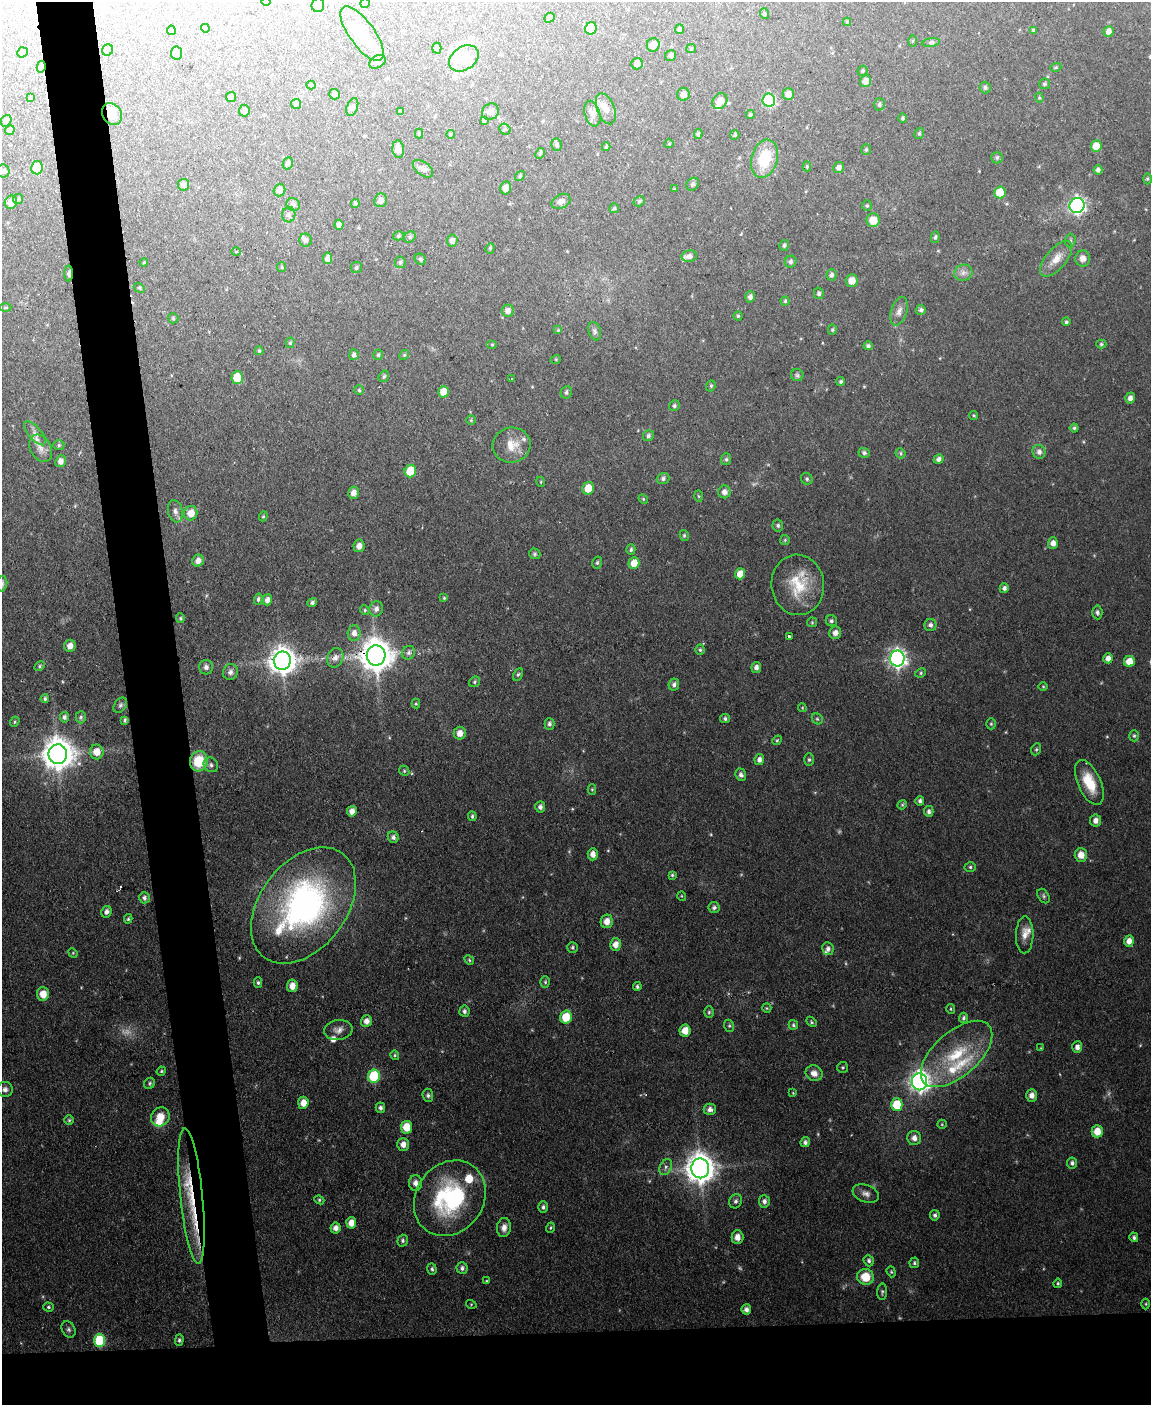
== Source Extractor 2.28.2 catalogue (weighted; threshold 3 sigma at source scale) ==
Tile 11 of 4 x 3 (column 3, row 3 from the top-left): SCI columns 2299-3447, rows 239-1641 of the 4596 x 4572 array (HDU 1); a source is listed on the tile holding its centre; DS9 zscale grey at full resolution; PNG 1153 x 1407 px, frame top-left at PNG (2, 2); each listed source drawn as its Kron ellipse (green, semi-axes under 4 px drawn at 4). Shown black and unused: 10% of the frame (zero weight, under 2 of 3 exposures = <1% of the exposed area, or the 3 px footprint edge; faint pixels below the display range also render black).
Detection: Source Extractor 2.28.2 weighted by HDU 2 'WHT'; one run over the whole footprint, this tile lists its part. Background 0.11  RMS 0.0071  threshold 0.0321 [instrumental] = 3 sigma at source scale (4.5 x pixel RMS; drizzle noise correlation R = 1.50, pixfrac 1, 0.05/0.05 arcsec/px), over >= 5 px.
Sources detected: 378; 5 too faint to see at this stretch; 1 cosmic-ray / hot-pixel residue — neither listed nor drawn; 15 inside a brighter listed object's ellipse — not listed separately; the other 357 listed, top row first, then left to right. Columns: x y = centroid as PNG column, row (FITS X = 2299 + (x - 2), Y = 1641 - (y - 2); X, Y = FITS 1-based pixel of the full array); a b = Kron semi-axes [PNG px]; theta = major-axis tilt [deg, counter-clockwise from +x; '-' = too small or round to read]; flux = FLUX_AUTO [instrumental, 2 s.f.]
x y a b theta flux
266 2 4 4 - 1.4
365 3 5 4 - 3.1
318 5 7 6 - 6.3
765 14 5 3 - 0.77
549 18 5 4 - 1.2
847 22 4 4 - 0.64
205 28 4 3 - 0.6
591 28 6 5 - 18
679 29 5 4 - 1.5
171 30 5 4 - 2.2
1033 30 4 4 - 0.99
1109 31 5 5 - 3.8
362 34 32 12 -54 14
913 41 6 4 89 0.8
931 42 9 4 8 1.6
653 45 7 6 - 6.6
437 48 5 4 - 1.6
691 49 5 4 - 0.96
108 50 6 5 - 2.3
22 52 5 5 - 1.4
177 53 6 5 - 4.1
671 56 6 5 - 1.8
464 58 16 11 34 10
377 62 9 6 32 1.9
637 64 6 5 - 4.3
41 67 6 4 80 2
1056 67 5 4 - 0.97
862 71 5 4 - 1.3
865 81 6 5 - 4.3
1045 84 5 5 - 1.5
311 85 4 4 - 0.76
985 87 6 5 - 1.7
334 94 5 5 - 2.3
683 94 6 6 - 3.3
788 94 6 5 - 4.4
231 97 5 5 - 1.1
30 98 4 3 - 1
1039 98 5 4 - 0.91
769 100 6 6 - 83
720 101 8 7 - 6.3
296 104 5 5 - 1
879 104 6 5 - 1.7
352 107 9 5 69 1.8
606 109 16 8 -68 5.8
244 111 6 5 - 3.3
400 112 4 3 - 1.7
490 112 9 7 38 3.6
112 114 11 9 -56 5.4
592 114 13 7 -74 3.6
750 115 4 4 - 1.4
903 118 5 4 - 1.5
484 120 4 3 - 1.3
6 121 6 5 - 2
505 129 6 5 - 1.2
10 130 5 4 - 2.4
419 133 5 4 - 0.84
919 133 5 4 - 1.1
451 134 4 4 - 0.77
698 134 5 3 - 1.2
735 135 5 4 - 1.1
669 144 5 3 - 0.6
557 145 6 5 - 1.6
1096 146 6 5 - 10
606 147 4 3 - 1.1
398 149 9 6 -82 6
866 150 5 4 - 1
540 153 6 4 65 1.1
997 158 6 5 - 1.3
764 159 19 13 74 25
288 163 6 5 - 2.1
807 166 5 4 - 0.89
839 167 5 5 - 2.8
37 168 7 5 77 17
423 169 12 6 -37 3
1098 170 4 4 - 2.4
3 171 6 6 - 2.3
520 176 5 4 - 1
1148 179 5 3 - 0.85
693 184 7 5 49 1.5
183 185 6 5 - 3.6
506 188 6 5 - 5.1
675 189 3 3 - 0.82
279 190 6 5 - 3.9
1000 192 6 5 - 20
18 199 5 5 - 1.1
380 200 7 6 - 3
561 201 10 7 26 3.7
639 201 6 5 - 1.3
11 202 7 6 - 8
293 204 7 6 - 2.1
355 204 4 4 - 1.5
1077 205 8 7 - 220
867 206 5 4 - 0.98
614 208 5 5 - 1.2
289 215 8 6 78 1.8
873 220 7 6 - 9.4
339 225 5 4 - 3.3
398 236 5 4 - 1.1
410 237 6 5 - 1.3
935 237 6 4 79 1.5
305 240 6 6 - 2.3
452 240 6 5 - 3.1
1070 241 7 5 88 1.5
784 245 5 4 - 1.4
490 248 5 4 - 1
236 252 4 4 - 1
689 256 7 5 12 2.9
328 258 6 4 81 3.4
1083 258 8 7 - 4
420 259 6 5 - 1.3
1056 259 22 10 50 8.9
144 262 4 3 - 0.62
400 262 6 5 - 1.5
791 262 6 5 - 1.7
282 267 5 4 - 0.87
356 267 5 5 - 1.3
69 273 8 3 89 3.3
963 273 9 8 - 3.5
831 275 5 5 - 2
852 281 6 6 - 7.2
139 288 6 4 -31 0.88
819 293 6 5 - 1.8
750 297 5 5 - 2.7
785 301 4 4 - 0.93
5 307 6 3 0 0.88
921 310 5 5 - 1.8
508 311 6 6 - 3.6
899 311 15 7 72 4.1
738 316 4 4 - 1.1
173 318 5 5 - 0.94
1066 322 4 4 - 1.1
558 330 4 4 - 0.75
832 330 5 4 - 1
595 331 9 6 -70 2
290 343 5 4 - 1.3
1101 344 5 4 - 1.1
492 345 5 3 - 0.73
868 346 4 4 - 1.5
259 351 4 3 - 0.92
354 355 5 4 - 2.1
378 355 5 5 - 1.2
404 355 5 4 - 0.93
556 359 5 3 - 0.64
797 375 6 6 - 1.5
384 376 6 5 - 1.3
237 377 6 6 - 15
512 379 4 2 - 0.48
841 381 4 4 - 1.2
711 386 6 4 69 1
359 390 5 5 - 1.1
443 392 6 5 - 9.4
566 392 6 5 - 1.7
1130 398 5 5 - 3.4
674 406 5 5 - 1.4
974 415 5 3 - 0.71
471 420 5 5 - 0.9
1074 428 4 4 - 1.1
35 433 15 6 -50 4.2
648 436 6 5 - 1.9
59 445 5 5 - 1.2
512 445 19 17 12 12
41 448 14 10 -59 6.1
1039 452 7 6 - 3.1
864 453 5 5 - 1.6
900 453 5 5 - 1.3
726 459 6 5 - 1.4
938 459 5 4 - 2.7
61 461 6 5 - 3.8
410 471 6 5 - 19
663 478 6 5 - 1.9
807 479 6 5 - 1.3
541 482 5 3 - 0.56
588 488 6 6 - 9.8
724 492 6 6 - 3.3
353 493 6 5 - 4.7
699 496 5 3 - 0.8
643 499 5 4 - 0.89
175 511 11 7 -77 3.6
191 513 7 6 - 8.9
263 516 5 4 - 0.85
778 525 6 5 - 1.5
684 535 5 4 - 1.1
785 540 5 5 - 0.9
1053 543 6 5 - 4.5
359 546 6 5 - 4.5
631 550 5 4 - 1.4
535 554 6 5 - 1.2
198 561 6 5 - 4.3
597 563 6 5 - 1.4
634 563 6 5 - 10
740 574 5 5 - 9.2
2 584 8 5 77 1.9
798 585 30 26 -84 28
1004 588 5 4 - 2.1
444 598 3 3 - 0.67
258 599 6 4 73 1.6
267 600 5 5 - 3.4
312 602 5 4 - 1.6
376 609 7 6 - 2.9
365 610 5 4 - 1.1
1097 612 7 5 -86 1.8
180 618 5 4 - 1
831 621 6 5 - 1.6
812 622 5 5 - 0.83
930 625 6 6 - 2.2
354 633 8 6 87 4.3
835 633 6 6 - 3.8
789 636 3 3 - 1.7
70 646 6 6 - 4.8
700 650 5 4 - 1.2
408 653 7 6 - 2.4
376 655 10 9 - 1400
335 658 10 8 68 4
1108 658 5 5 - 4
897 659 8 7 - 290
282 661 9 8 - 860
1129 661 5 5 - 9.7
39 666 5 4 - 0.98
206 667 7 7 - 2.4
756 667 5 5 - 2.7
230 672 8 7 - 2.6
921 673 5 4 - 1
518 674 6 4 61 1.3
474 682 6 5 - 1.3
674 685 6 5 - 2.2
1043 687 5 3 - 0.68
45 699 4 4 - 1.3
416 703 5 4 - 0.87
120 705 8 6 54 1.7
802 708 4 4 - 0.73
64 717 5 4 - 1.9
81 717 6 5 - 1.3
725 719 5 4 - 1.5
817 719 6 5 - 1
125 720 4 3 - 1.2
15 722 5 4 - 1
549 724 6 5 - 2.1
991 724 5 4 - 0.98
460 733 6 6 - 5.6
1134 736 6 5 - 1.1
777 740 5 4 - 0.87
1036 749 6 5 - 1.2
97 752 7 7 - 8.5
58 754 10 9 - 1300
759 760 5 4 - 3
809 760 6 5 - 1.4
199 761 10 9 - 24
211 765 8 6 -48 2.2
404 771 5 4 - 0.96
741 775 6 5 - 2.2
1089 782 24 11 -66 19
592 789 5 4 - 0.81
920 801 5 4 - 1.8
902 805 5 4 - 0.86
540 807 6 5 - 2.2
352 811 5 5 - 4.6
929 811 5 5 - 1.9
472 816 5 4 - 1.3
1096 820 6 5 - 3.8
393 837 6 5 - 2.2
593 854 6 5 - 4.4
1081 855 7 6 - 6.9
970 867 5 5 - 1.2
672 875 4 4 - 1
682 896 5 3 - 0.62
1044 896 8 5 -55 1.5
144 898 5 5 - 2.2
303 906 65 43 53 210
714 908 5 5 - 1.8
106 912 6 5 - 2.9
128 919 4 3 - 1.1
607 921 7 6 - 5.9
1025 935 18 8 88 6.2
1129 941 5 5 - 5.1
615 945 6 5 - 5.5
572 947 5 5 - 1.4
828 949 6 5 - 2.5
73 953 5 4 - 0.74
469 960 5 4 - 0.96
545 982 6 5 - 1.1
258 983 5 4 - 1.2
292 986 6 5 - 5.6
637 987 4 4 - 1.4
43 994 6 6 - 9.5
767 1008 5 4 - 0.89
951 1009 5 4 - 0.88
464 1011 5 5 - 1.9
709 1012 6 5 - 1.1
566 1017 6 6 - 17
963 1018 5 4 - 1.4
366 1021 6 5 - 4.4
811 1022 6 4 -44 0.99
793 1025 5 4 - 1.3
729 1026 6 5 - 1.1
338 1030 14 10 7 5
685 1031 6 5 - 8.1
1077 1047 6 5 - 3.3
1041 1048 4 3 - 0.6
956 1054 43 22 41 43
395 1055 5 4 - 0.99
843 1067 5 5 - 1
161 1071 5 4 - 0.93
814 1073 9 7 -30 4.5
374 1076 7 6 - 45
919 1082 8 7 - 420
150 1083 6 5 - 1.3
5 1089 7 7 - 2.7
793 1093 4 3 - 0.55
428 1095 6 5 - 1.6
1032 1095 6 5 - 4.3
303 1103 6 5 - 7.2
897 1105 6 5 - 22
380 1108 5 5 - 1.9
710 1109 6 6 - 3.2
160 1117 10 9 - 11
69 1120 5 5 - 1.1
942 1124 5 4 - 0.76
406 1127 6 5 - 12
1097 1131 6 5 - 9.8
914 1138 7 7 - 4
805 1142 5 4 - 2
403 1144 6 5 - 5
1072 1163 5 5 - 2.1
666 1167 8 6 63 2.4
700 1168 10 9 - 1100
415 1183 7 6 - 4.2
866 1194 13 8 -21 3.9
192 1196 68 11 -84 36
450 1198 40 33 53 86
319 1200 5 4 - 1
736 1201 7 6 - 2.2
764 1201 6 5 - 2.6
543 1207 6 5 - 1.7
935 1215 5 5 - 1.8
351 1223 6 5 - 7.2
504 1227 9 7 83 4.2
336 1228 5 5 - 3.8
550 1228 5 3 - 0.77
737 1237 7 6 - 5.6
1134 1237 5 4 - 1.7
403 1241 6 5 - 1.6
869 1261 6 5 - 1.8
914 1263 5 4 - 1.3
462 1268 6 5 - 2
432 1269 6 4 -72 1.4
891 1272 6 4 -69 0.92
865 1277 8 8 - 15
486 1281 4 3 - 0.72
1058 1283 4 3 - 0.98
882 1292 8 5 88 1.3
471 1304 5 3 - 0.62
1146 1304 5 3 - 0.77
48 1307 5 4 - 1.1
746 1309 5 4 - 2.9
68 1329 8 6 -58 2
179 1340 5 4 - 1.4
99 1341 6 5 - 45
Overlapping masked pixels (flux is a lower limit): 6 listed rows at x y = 41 67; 112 114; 69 273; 376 655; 199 761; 192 1196
Isophote crosses this tile's border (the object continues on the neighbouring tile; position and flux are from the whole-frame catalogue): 5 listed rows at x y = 266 2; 365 3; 318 5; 3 171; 2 584